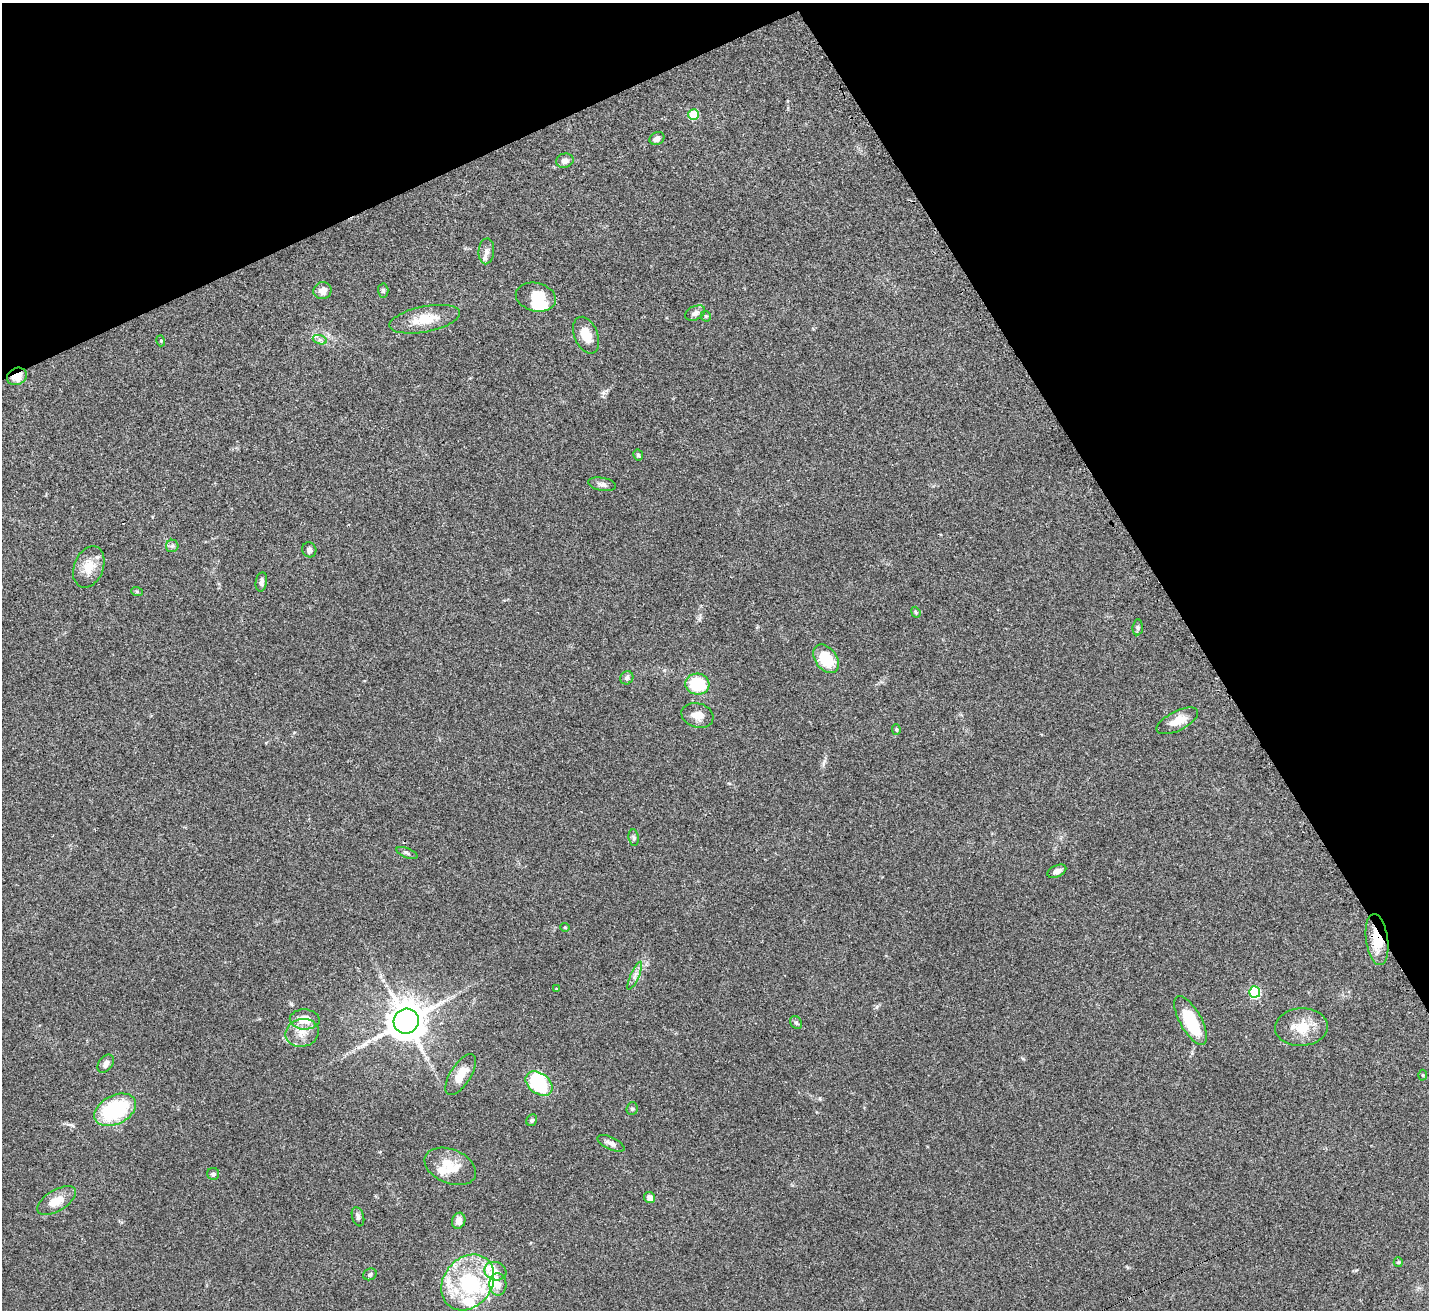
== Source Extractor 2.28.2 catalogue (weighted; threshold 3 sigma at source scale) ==
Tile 3 of 4 x 4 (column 3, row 1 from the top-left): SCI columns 2901-4327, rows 4147-5454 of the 5797 x 5807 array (HDU 1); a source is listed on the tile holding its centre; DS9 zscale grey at full resolution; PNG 1431 x 1312 px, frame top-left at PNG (2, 3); each listed source drawn as its Kron ellipse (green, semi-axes under 4 px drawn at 4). Shown black and unused: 25% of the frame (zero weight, under 3 of 4 exposures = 5% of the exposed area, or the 3 px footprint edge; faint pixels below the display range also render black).
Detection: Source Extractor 2.28.2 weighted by HDU 2 'WHT'; one run over the whole footprint, this tile lists its part. Background 0.0412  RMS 0.0047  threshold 0.0213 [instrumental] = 3 sigma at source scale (4.5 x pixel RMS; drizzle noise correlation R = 1.50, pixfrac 1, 0.05/0.05 arcsec/px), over >= 5 px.
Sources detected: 73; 3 inside a brighter object's white glare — neither listed nor drawn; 8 inside a brighter listed object's ellipse — not listed separately; the other 62 listed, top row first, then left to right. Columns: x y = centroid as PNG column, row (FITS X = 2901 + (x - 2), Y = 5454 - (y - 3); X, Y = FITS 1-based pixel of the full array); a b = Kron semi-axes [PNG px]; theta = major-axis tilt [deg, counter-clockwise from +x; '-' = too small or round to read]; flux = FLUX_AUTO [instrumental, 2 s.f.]
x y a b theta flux
694 114 5 5 - 19
657 138 8 6 27 2.1
565 161 9 7 12 2.3
486 251 13 8 85 2.2
383 290 7 5 -87 0.93
322 291 9 8 - 3.7
536 297 20 14 -13 9.3
695 313 10 7 25 1.9
706 316 5 5 - 0.7
425 319 36 13 11 12
586 335 19 11 -68 7.7
320 340 7 4 -19 1.2
161 341 5 3 - 0.5
17 376 10 8 27 6.6
638 455 5 4 - 0.97
602 484 14 6 -10 1.9
172 546 6 6 - 1
309 550 7 7 - 1.7
89 567 21 14 68 8
261 582 10 5 81 1.5
137 592 6 4 -20 0.55
916 612 6 4 -68 0.55
1138 627 8 5 85 0.98
826 659 16 10 -52 17
627 678 7 6 - 1.5
697 684 12 10 -6 18
697 715 16 12 -16 4.6
1177 721 22 9 26 6.2
896 730 5 4 - 0.63
634 838 8 5 -82 1
407 853 11 4 -21 1.1
1057 871 10 6 24 2.1
565 927 4 4 - 0.43
1377 940 26 11 -82 13
635 976 15 3 66 1.8
556 989 3 3 - 0.34
1255 992 5 5 - 38
305 1019 15 10 -3 7.3
1191 1020 27 10 -61 21
406 1021 13 12 - 970
796 1022 7 5 -54 0.8
1301 1027 26 19 3 11
302 1033 17 14 14 6.1
106 1064 10 7 52 2.3
461 1075 23 10 58 7.6
1423 1075 5 3 - 0.44
539 1083 15 10 -37 32
632 1109 6 5 - 0.88
115 1110 22 14 27 37
532 1120 6 5 - 0.85
611 1143 14 6 -25 2.5
450 1166 27 17 -22 11
213 1174 6 6 - 0.88
650 1197 6 5 - 2.2
57 1201 22 10 31 6.9
358 1217 10 6 -72 1.4
459 1221 8 6 71 3.1
1398 1262 5 4 - 0.55
495 1271 11 9 -20 2.8
370 1274 7 5 28 1
468 1282 30 24 52 31
498 1284 11 8 -87 3.1
Overlapping masked pixels (flux is a lower limit): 2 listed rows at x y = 17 376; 1377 940